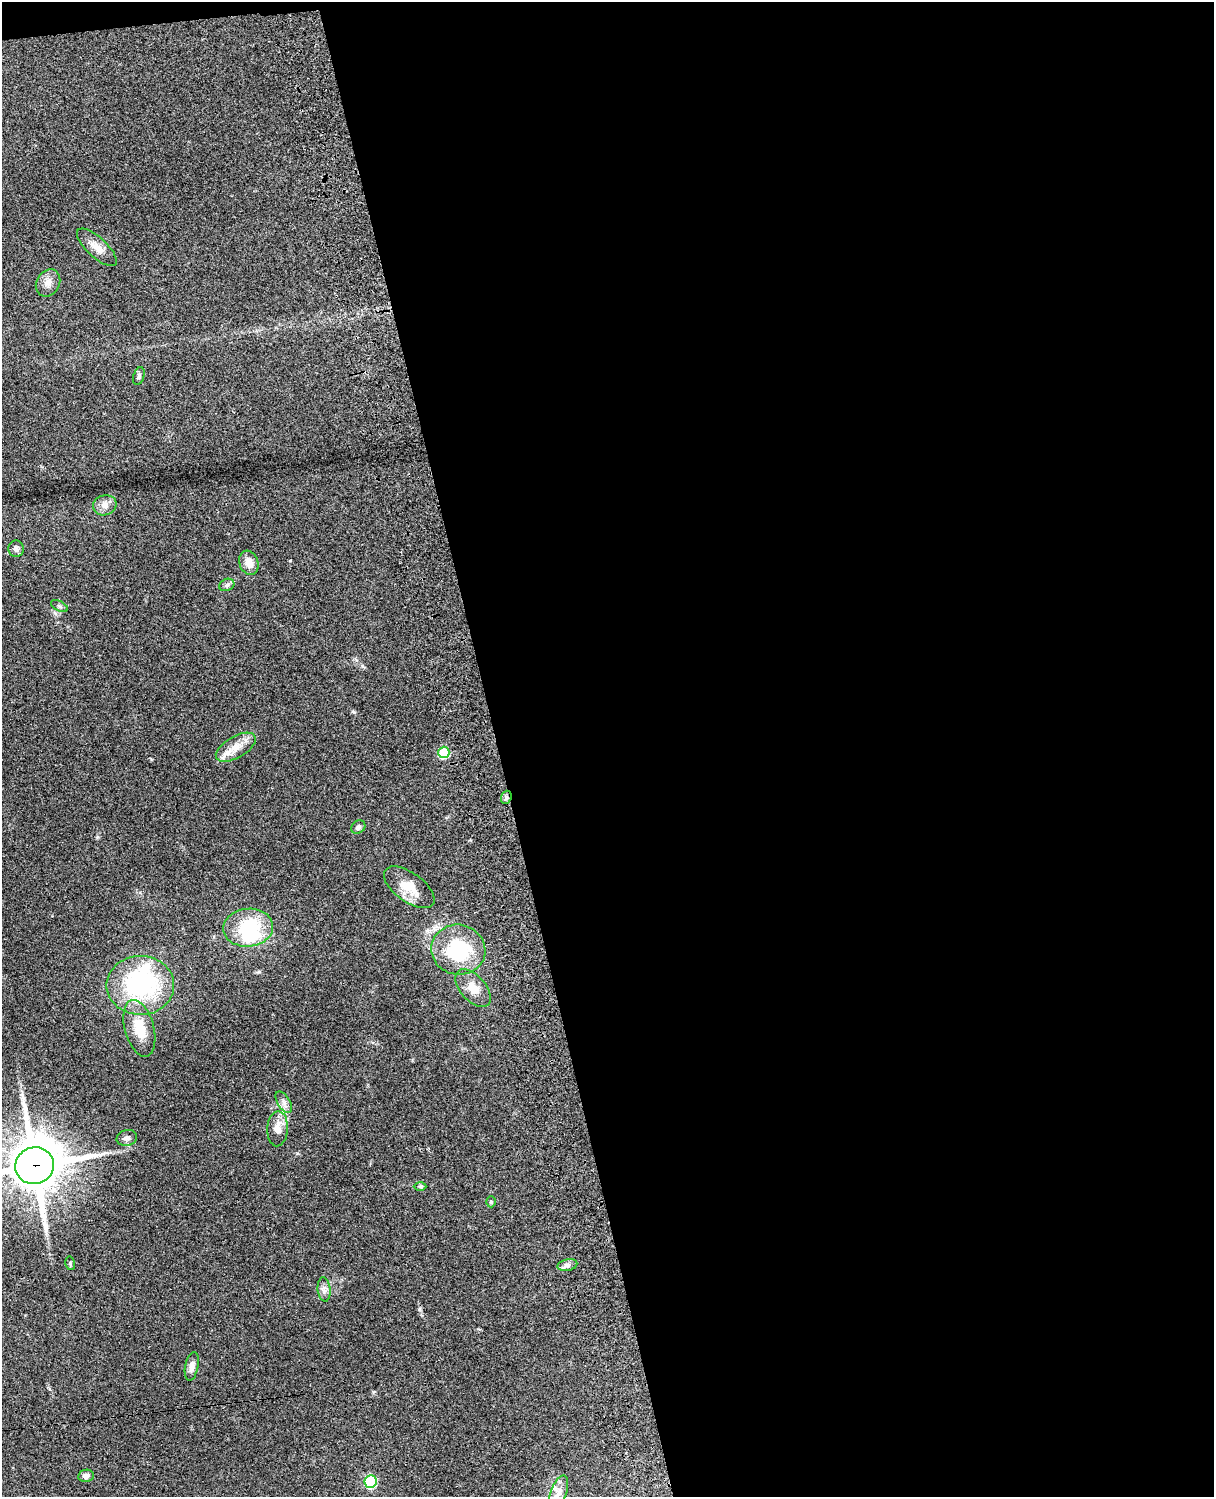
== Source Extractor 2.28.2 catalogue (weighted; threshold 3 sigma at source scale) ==
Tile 4 of 4 x 3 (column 4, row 1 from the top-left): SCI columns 3756-4967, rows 3155-4649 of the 5088 x 4927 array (HDU 1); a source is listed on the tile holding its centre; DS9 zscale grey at full resolution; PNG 1216 x 1499 px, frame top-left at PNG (2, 2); each listed source drawn as its Kron ellipse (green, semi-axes under 4 px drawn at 4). Shown black and unused: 60% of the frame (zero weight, under 3 of 4 exposures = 6% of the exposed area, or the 3 px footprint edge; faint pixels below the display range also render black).
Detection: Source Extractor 2.28.2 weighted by HDU 2 'WHT'; one run over the whole footprint, this tile lists its part. Background 0.109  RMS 0.0066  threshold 0.0297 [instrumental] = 3 sigma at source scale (4.5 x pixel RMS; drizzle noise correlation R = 1.50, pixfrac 1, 0.05/0.05 arcsec/px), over >= 5 px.
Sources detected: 35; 2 inside a brighter object's white glare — neither listed nor drawn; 2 inside a brighter listed object's ellipse — not listed separately; the other 31 listed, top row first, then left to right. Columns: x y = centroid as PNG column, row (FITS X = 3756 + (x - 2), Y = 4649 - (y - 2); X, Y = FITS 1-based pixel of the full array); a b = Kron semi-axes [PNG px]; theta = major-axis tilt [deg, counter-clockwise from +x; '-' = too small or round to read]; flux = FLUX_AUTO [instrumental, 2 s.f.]
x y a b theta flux
97 247 25 10 -43 7.3
48 283 14 11 60 4.8
139 376 9 5 73 1.4
105 505 12 10 18 4.5
16 549 8 7 - 2.3
249 563 12 9 -71 6.5
227 585 8 6 25 1.6
59 606 9 5 -27 1.4
236 747 22 10 30 8.6
444 752 6 5 - 26
506 797 7 5 70 1.6
358 827 8 6 38 1.6
409 887 29 14 -36 13
248 928 25 19 5 39
458 950 27 25 -12 45
140 985 34 29 0 84
473 988 22 12 -49 8.6
139 1028 29 14 -75 17
284 1102 12 6 -58 2.9
277 1129 17 10 87 7.1
127 1138 10 8 15 2.5
34 1166 19 18 - 3100
420 1187 6 4 -2 0.88
491 1202 5 4 - 0.96
70 1263 7 4 -79 0.94
567 1265 10 5 12 2.3
324 1289 12 6 -84 2.9
192 1366 14 6 79 3.5
86 1476 8 6 10 3
370 1481 6 6 - 51
559 1493 18 7 70 4.4
Overlapping masked pixels (flux is a lower limit): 2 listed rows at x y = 506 797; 34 1166
Isophote crosses this tile's border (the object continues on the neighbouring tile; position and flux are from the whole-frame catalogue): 1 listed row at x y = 34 1166
Unlisted compact peaks at least as high as the median listed source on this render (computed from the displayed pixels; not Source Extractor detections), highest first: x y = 354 712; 362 666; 297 1153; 259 972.